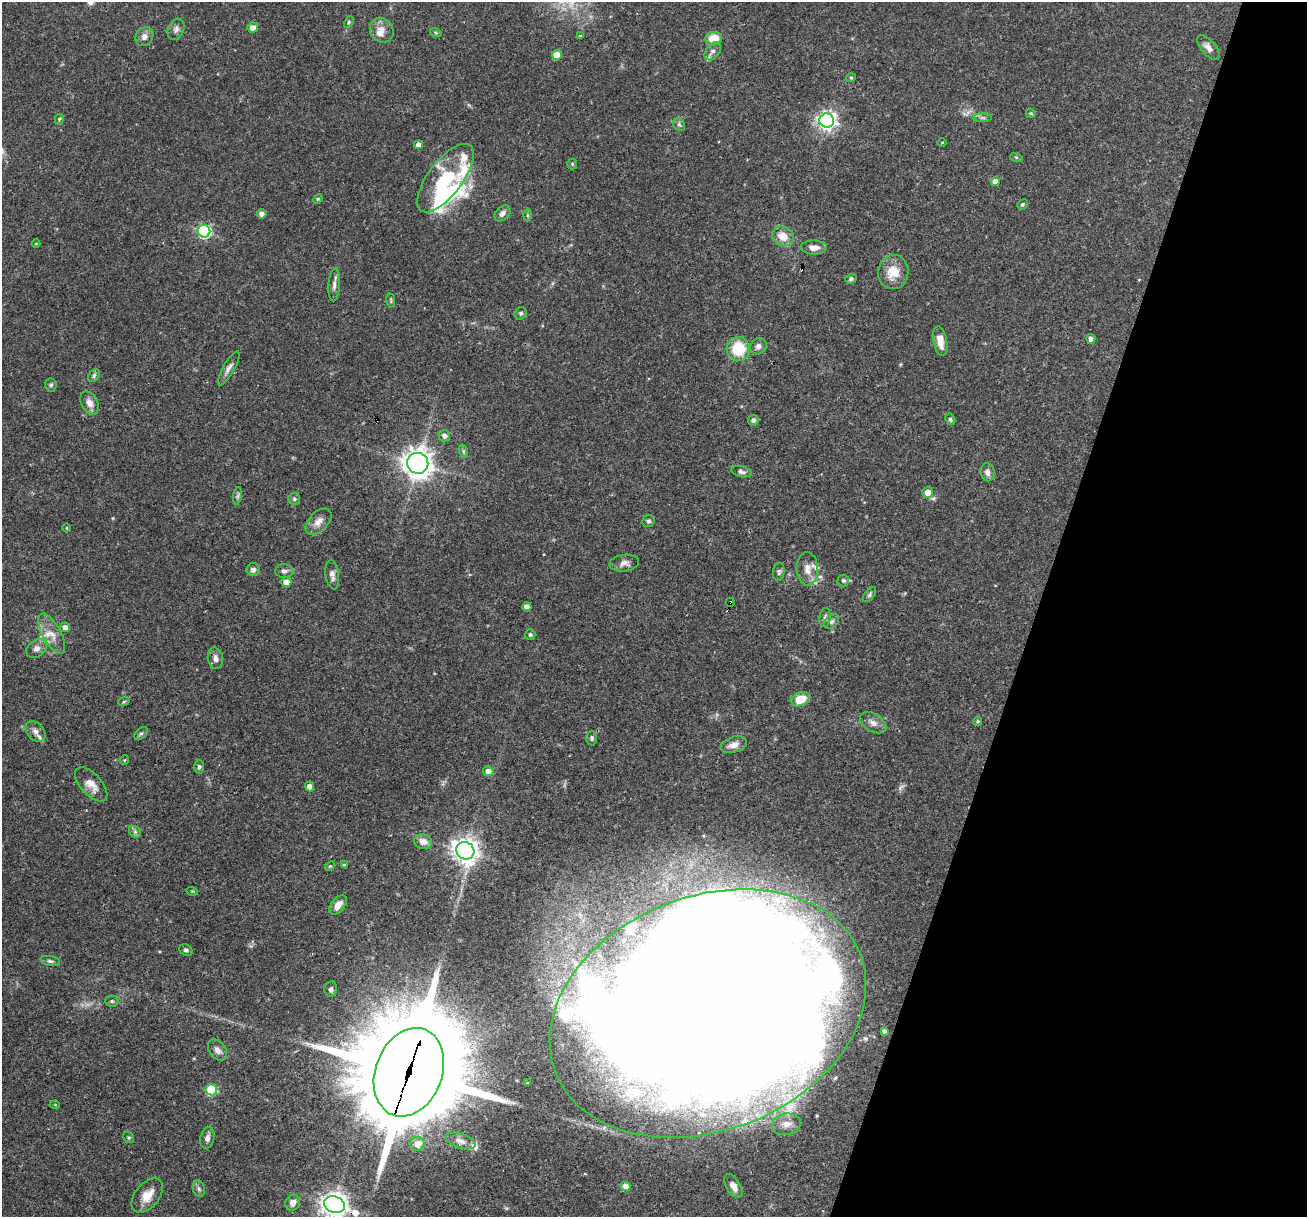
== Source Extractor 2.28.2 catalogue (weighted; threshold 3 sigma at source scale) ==
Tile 8 of 4 x 4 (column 4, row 2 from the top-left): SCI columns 3916-5220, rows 2682-3896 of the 5220 x 5237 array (HDU 1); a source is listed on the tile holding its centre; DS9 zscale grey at full resolution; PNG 1309 x 1219 px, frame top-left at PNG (2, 2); each listed source drawn as its Kron ellipse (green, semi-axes under 4 px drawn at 4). Shown black and unused: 21% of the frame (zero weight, under 3 of 4 exposures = <1% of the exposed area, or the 3 px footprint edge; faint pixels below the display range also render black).
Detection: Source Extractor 2.28.2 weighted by HDU 2 'WHT'; one run over the whole footprint, this tile lists its part. Background 0.0569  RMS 0.0032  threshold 0.0144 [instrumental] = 3 sigma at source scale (4.5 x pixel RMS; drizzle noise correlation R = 1.50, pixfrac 1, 0.05/0.05 arcsec/px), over >= 5 px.
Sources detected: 138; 1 too faint to see at this stretch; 6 inside a brighter object's white glare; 2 cosmic-ray / hot-pixel residue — neither listed nor drawn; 11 inside a brighter listed object's ellipse — not listed separately; the other 118 listed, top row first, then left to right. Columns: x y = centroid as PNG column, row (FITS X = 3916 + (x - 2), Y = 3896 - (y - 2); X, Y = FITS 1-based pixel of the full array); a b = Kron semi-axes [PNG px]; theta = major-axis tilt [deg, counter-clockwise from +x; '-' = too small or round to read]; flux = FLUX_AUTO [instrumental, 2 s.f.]
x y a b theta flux
349 22 6 4 62 0.47
253 27 5 5 - 2.1
176 29 11 7 64 1.4
382 30 13 11 -52 2.8
436 33 6 4 -18 0.42
580 36 4 3 - 0.35
144 37 10 8 56 1.8
714 39 8 6 16 6.2
1208 47 15 7 -49 2
713 51 10 6 51 1.3
557 55 5 5 - 5.6
851 78 5 4 - 0.36
1031 113 5 4 - 0.38
983 118 9 4 0 0.85
59 119 5 4 - 0.39
827 121 7 7 - 140
679 124 7 5 -54 0.68
942 142 5 3 - 0.26
419 145 4 4 - 2
1016 157 6 4 -17 0.44
572 164 5 5 - 0.39
445 178 41 17 53 18
995 181 4 4 - 2
318 199 5 4 - 0.35
1023 204 5 5 - 0.52
502 213 9 6 44 1.4
262 214 5 5 - 1.4
527 215 6 4 -90 0.52
204 231 6 6 - 54
783 236 11 9 -30 4.6
36 244 4 3 - 0.27
814 247 13 7 -2 2.3
893 272 17 15 79 6.5
851 279 5 4 - 0.68
334 285 16 6 87 1.6
391 300 7 3 -82 0.44
521 313 6 6 - 0.67
1091 339 5 4 - 1.5
940 341 15 7 -79 3.4
758 346 8 7 - 1.4
738 349 12 11 - 11
229 368 19 5 60 1.6
94 376 7 5 53 0.69
51 385 7 6 - 0.62
90 403 12 8 -61 2.4
950 419 6 4 -59 0.61
753 420 5 5 - 0.9
444 436 6 5 - 1.3
463 451 7 4 -72 0.57
418 463 10 10 - 350
741 472 10 5 -13 0.99
988 472 9 7 -77 1.4
928 493 5 5 - 4.6
238 496 9 4 81 0.69
294 499 6 6 - 0.62
649 521 6 5 - 0.73
319 522 16 9 46 2.5
67 528 4 3 - 0.25
624 563 14 8 7 1.9
807 569 17 10 -88 3.1
253 570 6 6 - 1.3
284 571 9 7 2 1.2
779 572 9 6 82 0.86
332 575 14 6 -81 1.6
843 581 6 6 - 0.67
286 582 5 5 - 2.8
870 595 9 4 50 0.64
730 602 4 3 - 1.5
527 607 4 4 - 2.1
825 617 9 5 83 0.88
832 621 8 6 45 0.84
65 627 5 4 - 2
52 633 22 9 -61 4
530 635 5 5 - 0.63
36 648 11 8 38 1.8
215 658 11 7 -79 1.5
800 699 10 6 23 6
124 701 6 3 20 0.36
978 721 4 4 - 0.47
873 723 14 9 -31 2.1
35 731 11 8 -48 1.8
141 733 8 5 42 0.59
592 738 7 5 -90 0.61
734 745 14 8 18 2.4
125 760 5 3 - 0.27
199 767 7 5 -88 0.63
488 771 5 5 - 2.1
91 784 21 10 -48 3.7
310 787 5 4 - 2.6
135 832 6 5 - 0.63
423 842 9 7 -15 2.3
465 851 9 8 - 270
344 865 4 4 - 0.52
330 866 5 4 - 0.38
192 891 6 3 -17 0.32
338 905 11 6 52 2.7
186 950 7 5 -33 0.69
50 961 10 5 -10 0.8
331 989 8 6 79 0.97
112 1001 6 5 - 0.62
708 1013 163 117 21 2800
884 1031 4 4 - 0.91
217 1050 11 8 -53 1.7
409 1072 46 33 69 7300
527 1083 3 3 - 0.4
211 1090 6 5 - 22
55 1105 5 3 - 0.27
786 1124 14 10 9 2.9
129 1137 6 5 - 0.46
207 1138 11 7 78 1.5
461 1141 15 7 -18 1.9
417 1144 7 7 - 3.1
625 1186 5 4 - 2.9
733 1186 13 7 -58 2.4
199 1189 8 6 -73 0.85
147 1195 20 12 49 4.7
293 1203 8 7 - 2
334 1205 10 8 -22 340
Overlapping masked pixels (flux is a lower limit): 4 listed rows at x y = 730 602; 708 1013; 409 1072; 334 1205
Isophote crosses this tile's border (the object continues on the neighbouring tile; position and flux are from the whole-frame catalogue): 2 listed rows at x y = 708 1013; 334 1205